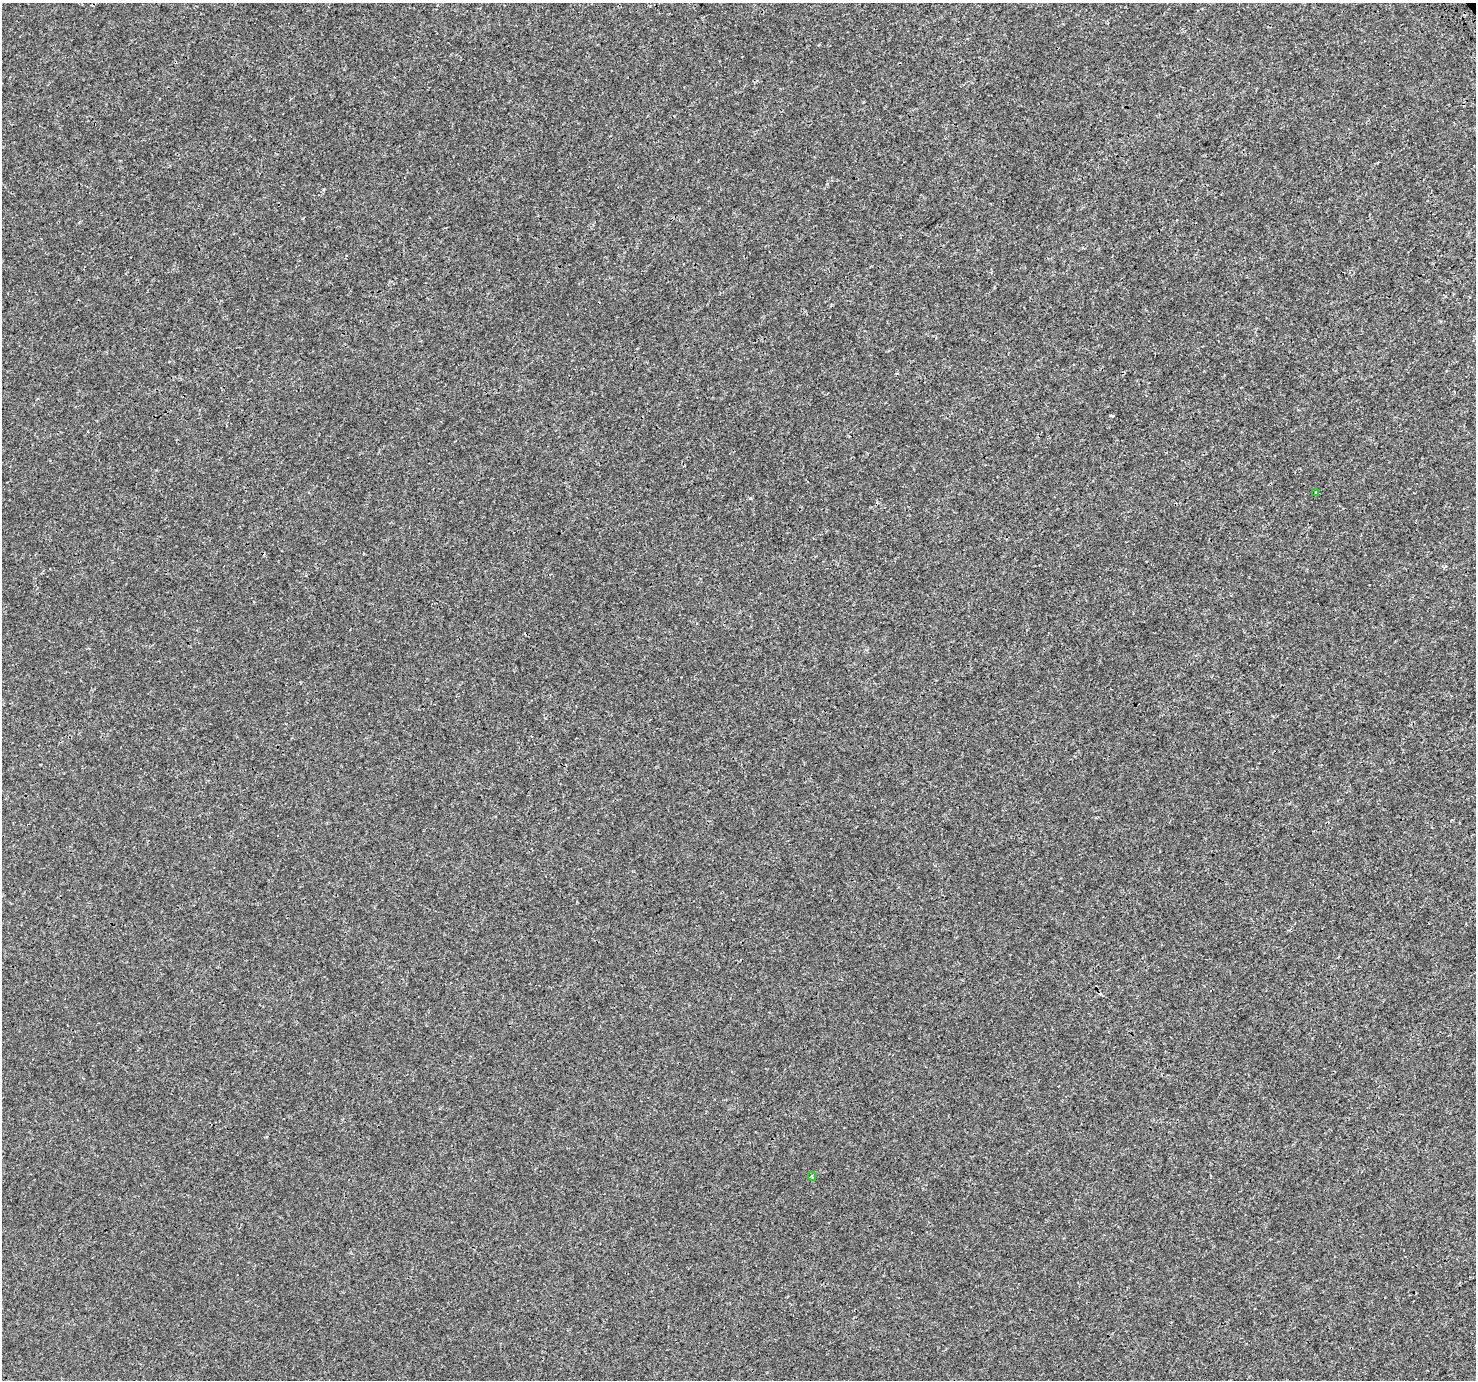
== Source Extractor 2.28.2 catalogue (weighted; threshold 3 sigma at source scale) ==
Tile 10 of 4 x 4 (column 2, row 3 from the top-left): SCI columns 1585-3058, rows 1631-3008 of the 6123 x 6077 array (HDU 1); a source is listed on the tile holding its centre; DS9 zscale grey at full resolution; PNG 1478 x 1382 px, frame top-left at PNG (2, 3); each listed source drawn as its Kron ellipse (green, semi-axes under 4 px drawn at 4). Shown black and unused: <1% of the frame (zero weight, under 3 of 4 exposures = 7% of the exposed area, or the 3 px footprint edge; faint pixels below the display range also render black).
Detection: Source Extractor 2.28.2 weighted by HDU 2 'WHT'; one run over the whole footprint, this tile lists its part. Background 0.00158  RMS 0.0014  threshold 0.00627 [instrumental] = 3 sigma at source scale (4.5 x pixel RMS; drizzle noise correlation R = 1.50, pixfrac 1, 0.0396/0.0396 arcsec/px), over >= 5 px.
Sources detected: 4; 2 cosmic-ray / hot-pixel residue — neither listed nor drawn; the other 2 listed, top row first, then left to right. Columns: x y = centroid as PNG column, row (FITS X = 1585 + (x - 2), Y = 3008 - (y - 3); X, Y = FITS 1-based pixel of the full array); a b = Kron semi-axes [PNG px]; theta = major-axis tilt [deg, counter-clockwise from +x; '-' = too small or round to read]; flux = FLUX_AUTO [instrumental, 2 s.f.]
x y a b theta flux
1316 493 3 3 - 0.36
812 1176 4 4 - 0.2